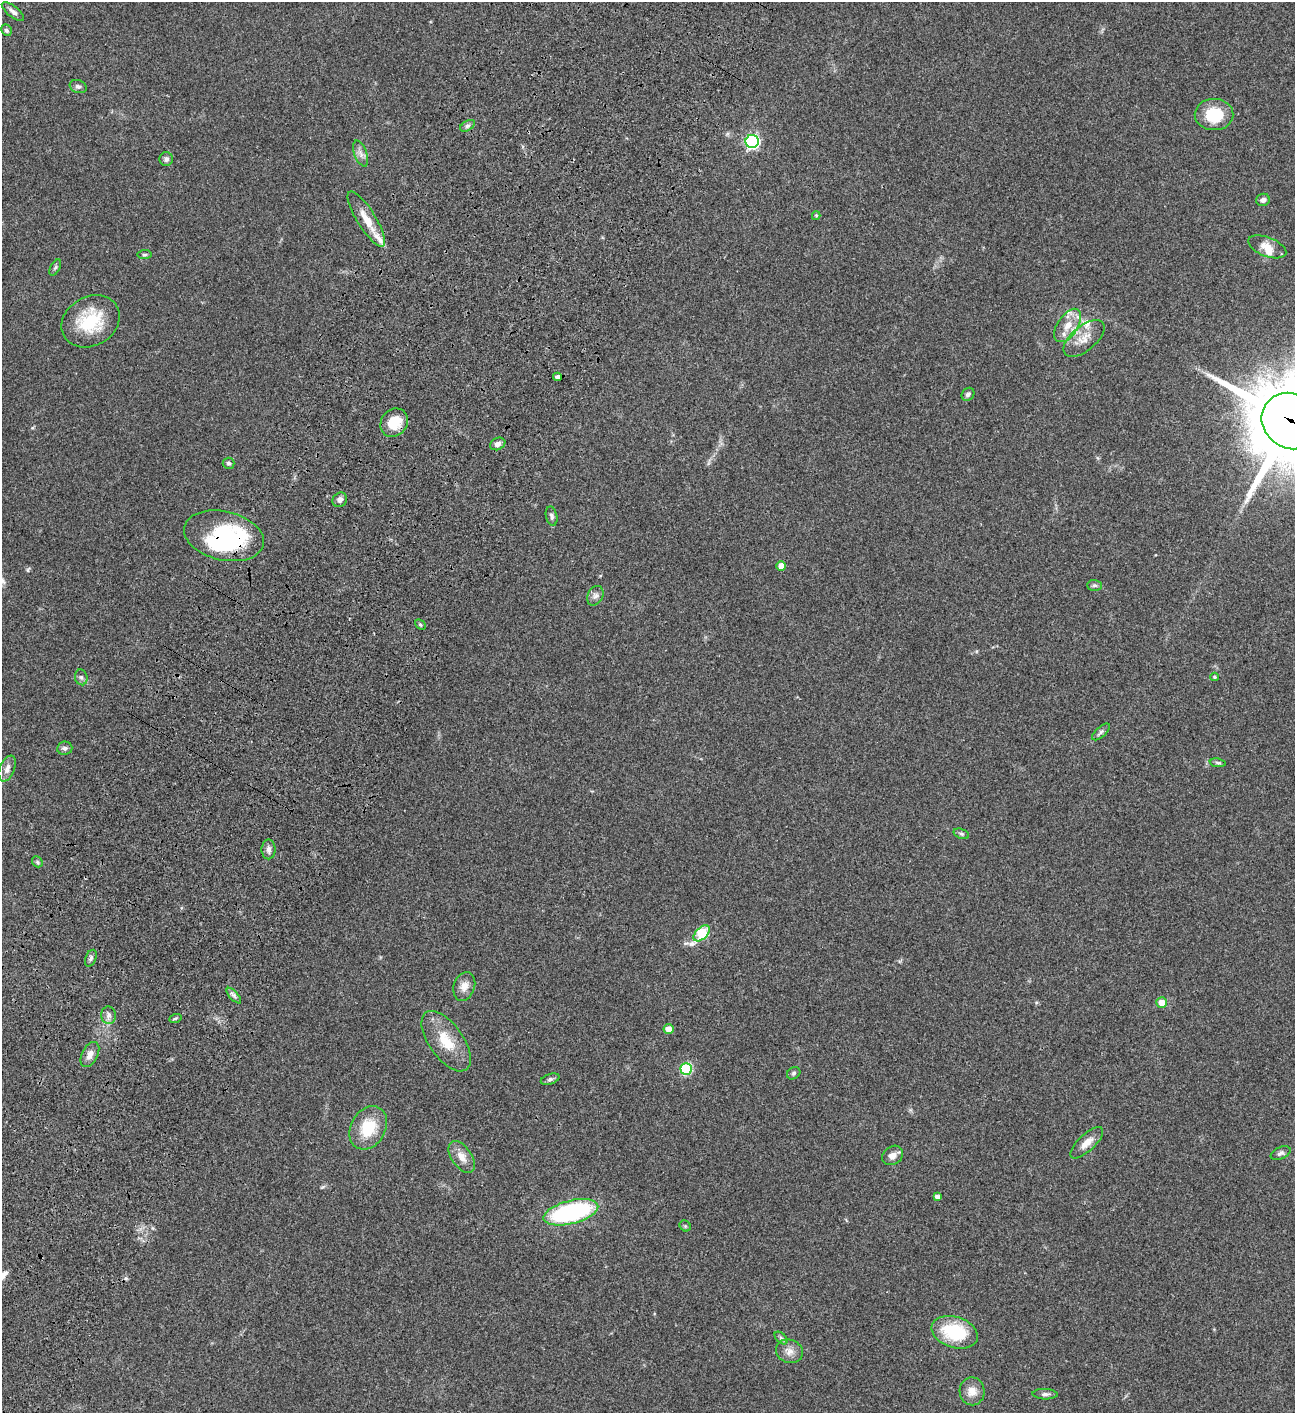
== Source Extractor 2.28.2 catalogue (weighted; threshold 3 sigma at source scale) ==
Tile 7 of 4 x 4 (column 3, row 2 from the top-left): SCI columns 3091-4383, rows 3023-4433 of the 6050 x 6048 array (HDU 1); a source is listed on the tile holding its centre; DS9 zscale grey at full resolution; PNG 1297 x 1415 px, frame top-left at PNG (2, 2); each listed source drawn as its Kron ellipse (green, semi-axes under 4 px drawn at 4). Shown black and unused: <1% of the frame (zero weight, under 3 of 4 exposures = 13% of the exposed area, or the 3 px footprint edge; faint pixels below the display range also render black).
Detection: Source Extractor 2.28.2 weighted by HDU 2 'WHT'; one run over the whole footprint, this tile lists its part. Background 0.0652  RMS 0.0059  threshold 0.0264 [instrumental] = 3 sigma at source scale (4.5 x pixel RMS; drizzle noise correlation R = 1.50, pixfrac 1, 0.05/0.05 arcsec/px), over >= 5 px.
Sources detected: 70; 1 inside a brighter object's white glare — neither listed nor drawn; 4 inside a brighter listed object's ellipse — not listed separately; the other 65 listed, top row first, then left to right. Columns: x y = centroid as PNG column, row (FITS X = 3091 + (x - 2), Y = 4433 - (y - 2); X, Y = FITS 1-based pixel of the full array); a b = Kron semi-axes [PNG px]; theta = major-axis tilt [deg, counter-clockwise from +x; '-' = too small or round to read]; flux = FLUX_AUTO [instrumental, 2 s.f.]
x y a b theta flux
13 11 13 5 -39 2.2
6 30 6 5 - 1.2
78 87 8 6 -20 1.6
1214 115 19 15 -1 18
467 126 8 5 31 1.3
752 141 6 6 - 100
361 154 13 6 -70 2.7
166 159 7 6 - 1.7
1263 200 7 6 - 2
816 216 4 4 - 0.65
366 219 32 9 -58 9.7
1267 247 20 9 -21 6.1
144 255 7 4 5 0.82
55 268 9 4 62 1.1
91 321 30 24 30 25
1068 325 19 10 57 7.8
1084 338 24 12 40 7.6
557 377 4 3 - 11
968 394 7 6 - 1.6
1291 421 30 27 -39 6300
394 423 15 12 51 12
498 444 8 6 23 2.1
229 463 6 5 - 1.1
340 500 8 7 - 1.9
552 516 10 5 -77 1.5
224 536 41 24 -13 60
781 566 5 4 - 4
1095 585 7 5 0 1.2
595 596 10 7 62 2.3
420 625 6 4 -44 0.75
81 677 8 6 -74 1.4
1215 677 4 4 - 0.63
1101 732 11 5 42 1.4
65 748 7 6 - 1.6
1218 763 8 4 -7 0.92
7 769 13 7 67 3.2
961 834 8 5 -20 1.1
269 849 10 7 -89 2.1
37 862 6 5 - 0.76
702 933 10 5 44 39
91 958 9 5 68 1.4
464 986 14 10 71 4.3
234 996 9 4 -48 1.4
1162 1002 5 5 - 5.1
108 1015 9 7 -82 2.3
175 1019 6 4 20 0.79
669 1029 5 5 - 4
446 1041 35 17 -55 15
90 1054 13 8 63 3.8
686 1069 6 5 - 40
794 1073 7 5 34 1.1
550 1079 10 5 18 1.2
368 1128 23 17 60 18
1087 1143 21 8 43 4.8
1281 1153 10 6 24 1.6
893 1155 11 9 34 3.4
462 1157 18 10 -55 5.4
937 1197 4 4 - 1.9
571 1212 28 11 14 77
685 1226 6 5 - 0.68
955 1332 23 15 -18 28
781 1338 8 4 -44 1.1
789 1351 14 11 -22 4.3
972 1391 14 12 -88 5.3
1045 1394 12 5 -2 1.7
Overlapping masked pixels (flux is a lower limit): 4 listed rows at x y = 557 377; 1291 421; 394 423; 224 536
Isophote crosses this tile's border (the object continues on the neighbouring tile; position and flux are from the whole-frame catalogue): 1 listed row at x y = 1291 421